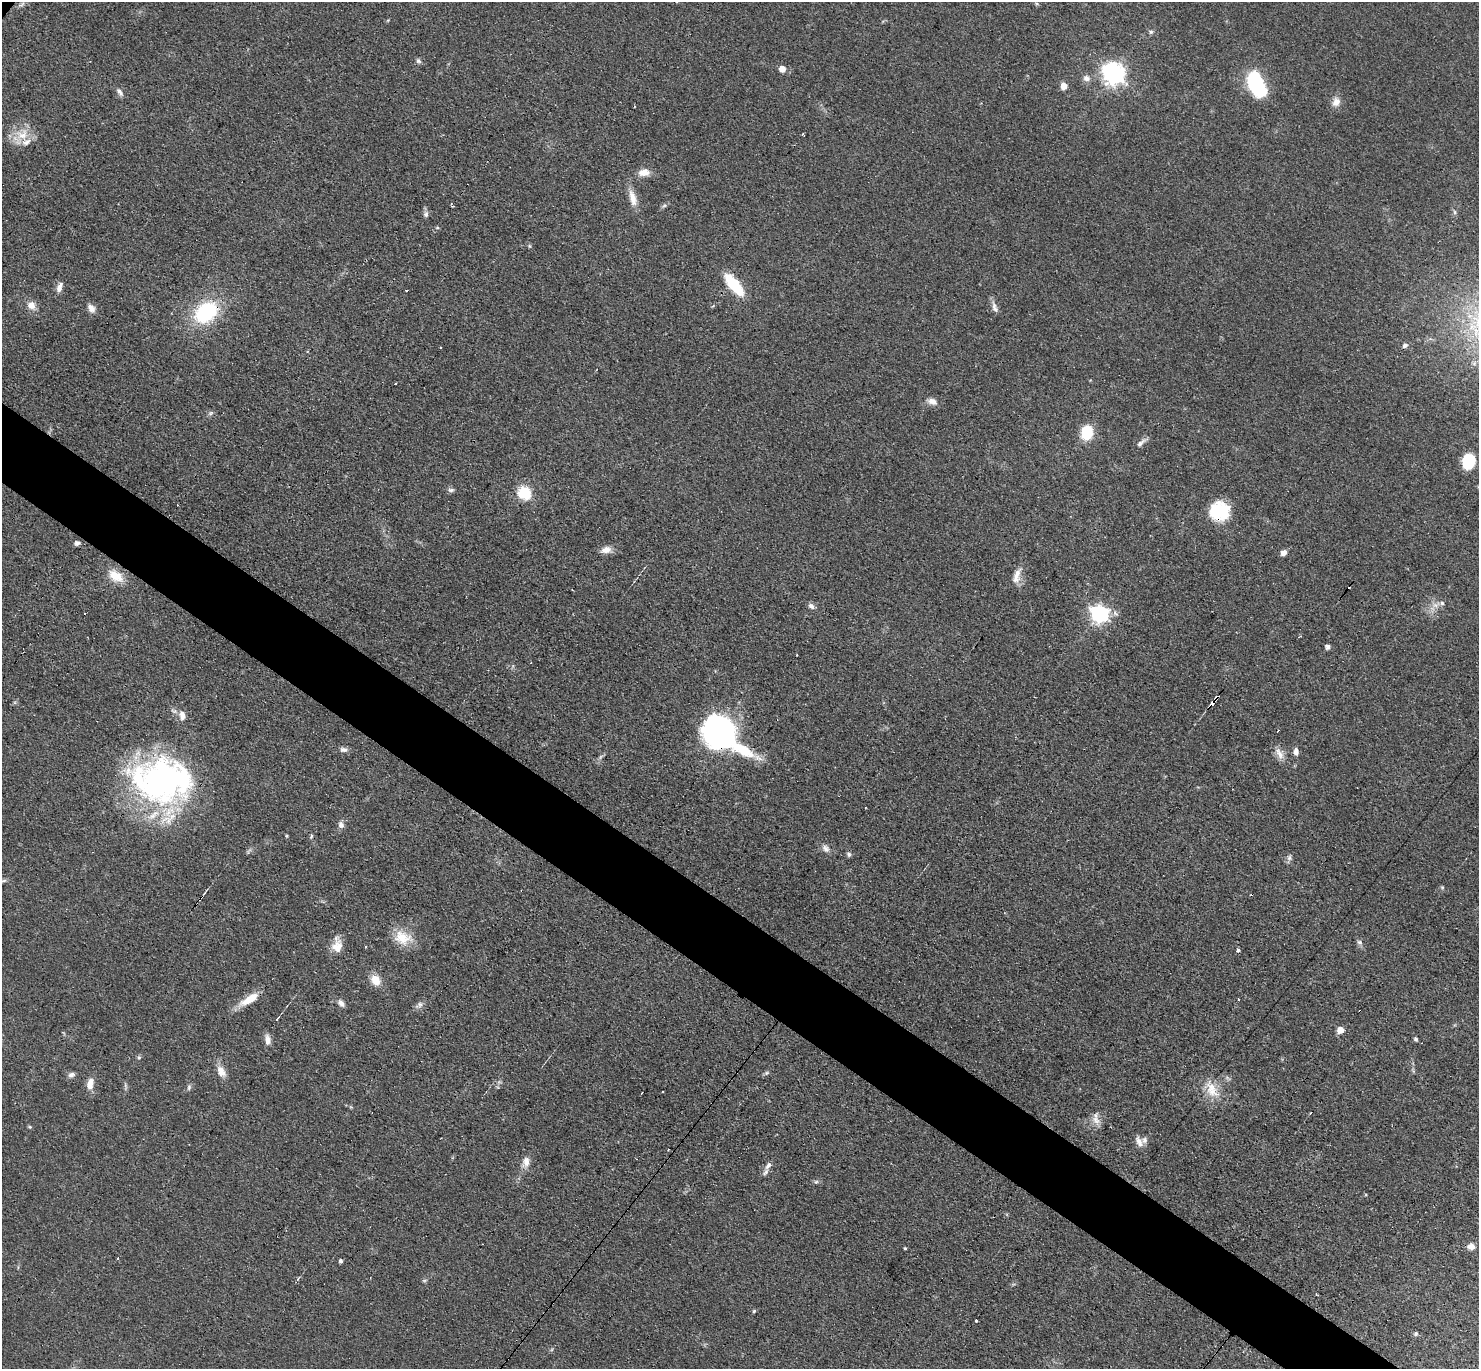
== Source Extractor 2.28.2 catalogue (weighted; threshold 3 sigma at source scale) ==
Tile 6 of 4 x 4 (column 2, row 2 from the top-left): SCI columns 1608-3084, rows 3032-4398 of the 6088 x 6079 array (HDU 1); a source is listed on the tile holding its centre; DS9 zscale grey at full resolution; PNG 1481 x 1371 px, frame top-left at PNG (2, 2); no overlay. Shown black and unused: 5% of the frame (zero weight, under 3 of 4 exposures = <1% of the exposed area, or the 3 px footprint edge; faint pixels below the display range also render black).
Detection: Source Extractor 2.28.2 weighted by HDU 2 'WHT'; one run over the whole footprint, this tile lists its part. Background 0.0606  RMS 0.0057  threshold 0.0255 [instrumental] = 3 sigma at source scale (4.5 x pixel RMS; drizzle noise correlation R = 1.50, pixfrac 1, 0.05/0.05 arcsec/px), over >= 5 px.
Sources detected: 113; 1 inside a brighter object's white glare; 10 cosmic-ray / hot-pixel residue — not listed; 8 inside a brighter listed object's ellipse — not listed separately; the other 94 listed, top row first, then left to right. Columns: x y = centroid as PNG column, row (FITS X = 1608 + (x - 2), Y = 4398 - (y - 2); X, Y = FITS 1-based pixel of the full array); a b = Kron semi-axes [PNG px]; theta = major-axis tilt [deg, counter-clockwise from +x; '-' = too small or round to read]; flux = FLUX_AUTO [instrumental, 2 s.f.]
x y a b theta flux
22 4 9 4 35 1.3
1151 32 6 5 - 1
418 61 7 6 - 1.3
782 69 5 5 - 6.2
1113 74 8 8 - 380
1086 78 10 8 -21 2.8
1257 84 25 13 -66 52
1064 86 6 5 - 5.2
120 92 12 5 -57 2
1336 102 13 10 66 4.2
803 134 3 2 - 0.85
22 135 20 14 14 11
644 172 14 9 4 5.4
633 198 23 9 -75 6.6
453 206 4 2 - 0.5
664 206 6 4 20 1
1455 212 6 4 -90 0.99
426 214 9 7 83 1.9
529 246 6 4 -89 0.69
734 284 21 8 -50 31
59 287 13 6 75 3.4
31 305 11 10 - 4.4
995 307 15 7 -70 3
91 308 12 8 -57 3.4
206 312 25 18 38 46
1405 346 6 5 - 1.8
396 383 3 3 - 1.6
932 401 11 7 -19 3.7
211 413 6 5 - 1.1
1087 432 12 10 79 20
1141 443 16 6 41 2.5
1469 461 15 11 75 20
451 490 9 5 0 1.5
524 492 7 6 - 56
1219 512 21 19 -57 25
77 543 6 5 - 1.8
606 550 13 8 10 4.2
1283 553 6 5 - 3.1
115 576 20 11 -32 11
1017 576 20 9 78 5.6
1442 603 6 5 - 1.3
811 606 9 6 -38 2
1099 614 7 7 - 210
1328 647 5 5 - 1.9
1217 697 4 3 - 5.1
1212 703 4 3 - 4.9
182 716 11 7 -82 3.9
725 727 39 19 -22 68
1278 731 3 2 - 0.5
343 750 10 7 -6 2.1
1296 751 10 6 88 2.5
1279 754 20 8 -61 4.7
160 782 56 52 27 180
341 825 8 7 - 2.4
311 836 7 3 -84 0.8
826 848 11 8 -49 2.7
849 854 7 6 - 1.4
1289 858 8 6 76 1.7
4 881 9 4 10 1.3
1442 887 6 4 -18 0.69
200 898 9 2 54 0.95
402 938 23 18 -18 12
1360 942 7 6 - 1.6
337 946 16 13 70 6.9
1238 950 4 3 - 1.6
375 980 11 8 -54 8.7
249 999 27 9 32 10
341 1003 9 6 -56 2.5
420 1004 8 6 -3 1.7
1360 1011 3 2 - 1.1
277 1019 6 3 55 0.66
1340 1030 5 5 - 7.9
1416 1039 5 4 - 1.3
268 1040 13 7 -81 3.4
139 1057 5 5 - 0.87
221 1071 16 9 -61 5.2
766 1073 6 4 45 0.97
71 1075 9 6 17 1.9
90 1082 11 9 72 4.5
125 1085 7 4 -72 1
189 1088 8 5 65 1.3
1212 1089 27 14 -63 11
1096 1120 16 9 -58 4.1
30 1127 5 4 - 0.69
1139 1141 15 7 -63 3.5
526 1162 14 9 80 4.5
768 1165 11 6 52 2.4
816 1182 7 4 1 1
1471 1246 8 6 -4 3.5
905 1248 4 3 - 0.63
341 1261 4 4 - 1.3
754 1311 4 4 - 0.81
976 1320 3 3 - 3.4
1416 1334 6 4 68 0.82
Overlapping masked pixels (flux is a lower limit): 6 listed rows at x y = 206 312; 1219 512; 1217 697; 1212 703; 200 898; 1360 1011